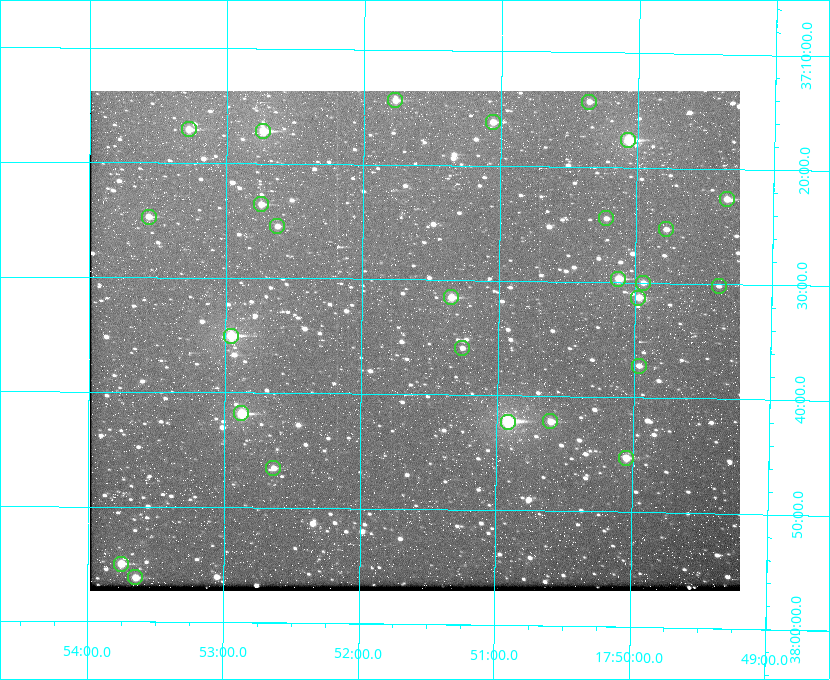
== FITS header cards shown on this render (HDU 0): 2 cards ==
NAXIS1  =                  650 / Width of table row in bytes
NAXIS2  =                  500 / Number of rows in table

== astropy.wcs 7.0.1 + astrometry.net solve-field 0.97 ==
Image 650 x 500 px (HDU 0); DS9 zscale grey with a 90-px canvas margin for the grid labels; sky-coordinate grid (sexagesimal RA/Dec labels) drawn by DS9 from the SOLVED WCS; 27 Tycho-2 reference stars matched to detected sources circled (green)
Header WCS: none
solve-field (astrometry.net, Tycho-2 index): SOLVED blind (the file carries no WCS)
Solved WCS: RA---TAN-SIP/DEC--TAN-SIP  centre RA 17:51:37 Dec +37:35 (267.90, +37.59 deg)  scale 5.23 arcsec/px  FOV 56.6' x 43.6'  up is +179 deg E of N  parity flipped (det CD > 0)
(file carries no celestial WCS; the grid is the blind solution)
Tycho-2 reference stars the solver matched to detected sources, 27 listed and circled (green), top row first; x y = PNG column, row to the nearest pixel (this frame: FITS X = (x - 90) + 1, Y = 500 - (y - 91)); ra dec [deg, ICRS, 3 dp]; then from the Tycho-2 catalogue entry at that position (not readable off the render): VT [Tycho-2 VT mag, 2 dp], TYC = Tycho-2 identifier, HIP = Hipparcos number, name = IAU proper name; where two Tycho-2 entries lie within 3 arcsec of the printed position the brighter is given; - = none
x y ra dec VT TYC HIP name
395 100 267.943 +37.240 10.39 2620-505-1 - -
589 102 267.589 +37.238 11.09 2619-212-1 - -
493 122 267.764 +37.270 10.17 2620-784-1 - -
189 129 268.319 +37.285 9.88 2620-536-1 - -
263 131 268.183 +37.286 8.98 2620-786-1 87506 -
628 140 267.517 +37.293 8.96 2619-379-1 - -
727 199 267.335 +37.377 10.60 2619-634-1 - -
261 204 268.186 +37.393 10.44 2620-175-1 - -
149 217 268.392 +37.412 10.60 2620-800-1 - -
606 218 267.555 +37.408 11.50 2619-358-1 - -
277 226 268.156 +37.424 11.25 2620-712-1 - -
666 229 267.445 +37.422 11.17 2619-451-1 - -
618 279 267.531 +37.495 10.07 2619-274-1 - -
643 283 267.485 +37.500 11.33 2619-40-1 - -
719 286 267.347 +37.503 12.15 3088-638-1 - -
451 297 267.836 +37.525 9.96 3089-889-1 - -
638 298 267.494 +37.522 10.35 3088-270-1 - -
231 336 268.239 +37.584 8.64 3089-755-1 - -
462 348 267.815 +37.598 11.54 3089-1081-1 - -
639 366 267.491 +37.621 11.40 3088-1284-1 - -
241 413 268.219 +37.697 8.93 3089-671-1 - -
550 421 267.652 +37.703 11.04 3089-693-1 - -
508 422 267.730 +37.705 8.13 3089-1203-1 87349 -
626 458 267.512 +37.755 10.10 3089-2332-1 - -
273 468 268.159 +37.775 11.22 3089-2245-1 - -
121 564 268.439 +37.916 9.61 3089-2268-1 - -
135 577 268.412 +37.936 10.36 3089-2031-1 - -